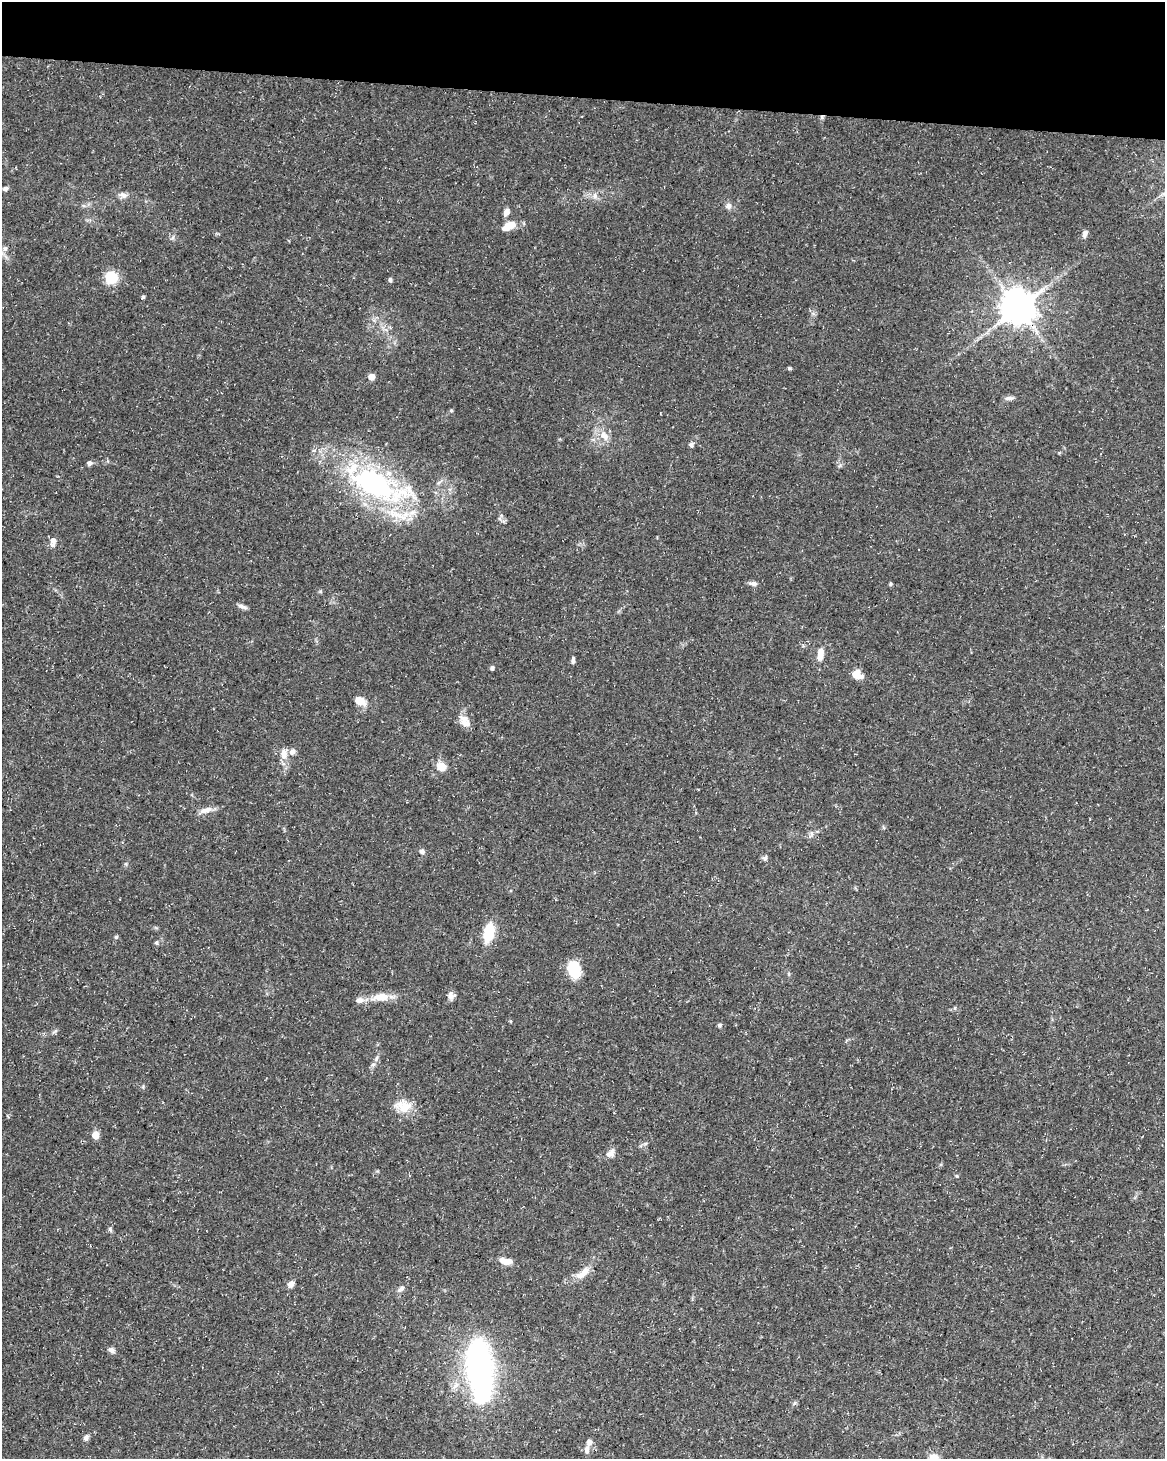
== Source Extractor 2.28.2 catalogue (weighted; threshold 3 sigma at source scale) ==
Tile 2 of 4 x 3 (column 2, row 1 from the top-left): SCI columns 1173-2335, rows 3199-4655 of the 4661 x 4881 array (HDU 1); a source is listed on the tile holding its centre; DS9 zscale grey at full resolution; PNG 1167 x 1461 px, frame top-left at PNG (2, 2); no overlay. Shown black and unused: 7% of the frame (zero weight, under 3 of 5 exposures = <1% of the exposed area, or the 3 px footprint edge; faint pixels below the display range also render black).
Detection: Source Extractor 2.28.2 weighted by HDU 2 'WHT'; one run over the whole footprint, this tile lists its part. Background 0.0267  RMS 0.0022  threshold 0.00997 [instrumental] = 3 sigma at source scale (4.5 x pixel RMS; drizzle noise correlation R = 1.50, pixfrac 1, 0.0396/0.0396 arcsec/px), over >= 5 px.
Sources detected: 66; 3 inside a brighter listed object's ellipse — not listed separately; the other 63 listed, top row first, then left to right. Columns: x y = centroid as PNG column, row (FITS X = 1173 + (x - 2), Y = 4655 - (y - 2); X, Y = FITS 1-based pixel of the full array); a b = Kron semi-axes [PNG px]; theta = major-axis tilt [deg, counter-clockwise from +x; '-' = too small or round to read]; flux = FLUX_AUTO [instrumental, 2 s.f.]
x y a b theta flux
822 117 6 4 60 0.43
5 188 7 5 15 0.54
123 195 12 7 -18 1.1
595 196 10 6 -82 0.94
728 206 7 7 - 1
506 212 8 6 70 1.4
509 226 17 8 26 3.2
1085 234 10 6 74 0.77
5 249 8 6 68 0.75
111 277 16 16 - 4.2
390 280 5 4 - 0.47
143 297 6 3 45 0.27
1018 308 10 9 - 540
789 368 5 4 - 0.31
371 377 6 5 - 1.5
1009 398 12 5 4 0.76
451 410 5 4 - 0.26
604 436 15 9 -48 2.3
691 445 5 5 - 0.76
89 463 6 6 - 0.64
377 484 93 32 -24 48
53 540 12 8 88 1.1
753 583 12 5 -5 0.77
890 584 5 4 - 0.32
242 606 12 5 -24 0.81
820 654 17 7 83 2.1
573 660 8 4 85 0.59
492 668 5 4 - 0.48
857 675 9 7 -29 3.9
360 701 15 10 -27 2.2
465 723 14 10 -24 1.8
292 752 8 7 - 1
284 754 13 8 80 2
441 767 8 7 - 3.4
206 810 18 7 18 1.7
811 834 10 4 61 0.54
422 851 6 5 - 0.71
765 858 7 6 - 0.58
126 864 5 5 - 0.33
489 932 21 11 76 6.5
116 937 5 5 - 0.31
156 943 5 5 - 0.41
574 970 17 13 -71 6.4
451 996 10 8 -85 1.1
381 997 22 10 4 3.4
955 1008 6 4 89 0.25
719 1025 5 5 - 0.42
376 1058 8 5 71 0.59
403 1106 24 16 -12 3.9
95 1135 5 5 - 4.2
610 1153 12 8 47 1.3
957 1176 4 4 - 0.24
110 1229 7 4 -64 0.4
506 1261 16 8 -8 2
583 1273 23 9 42 2.6
291 1284 7 6 - 1.3
401 1289 12 6 41 0.81
111 1350 9 6 -32 0.85
479 1370 71 26 -84 55
794 1404 6 4 21 0.35
86 1438 9 7 76 0.68
587 1450 11 6 87 0.99
933 1457 12 9 8 1.9
Overlapping masked pixels (flux is a lower limit): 1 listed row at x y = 822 117
Isophote crosses this tile's border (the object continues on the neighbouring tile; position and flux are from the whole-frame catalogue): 2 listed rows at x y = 5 249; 933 1457
Unlisted compact peaks at least as high as the median listed source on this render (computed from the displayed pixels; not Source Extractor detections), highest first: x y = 320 591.